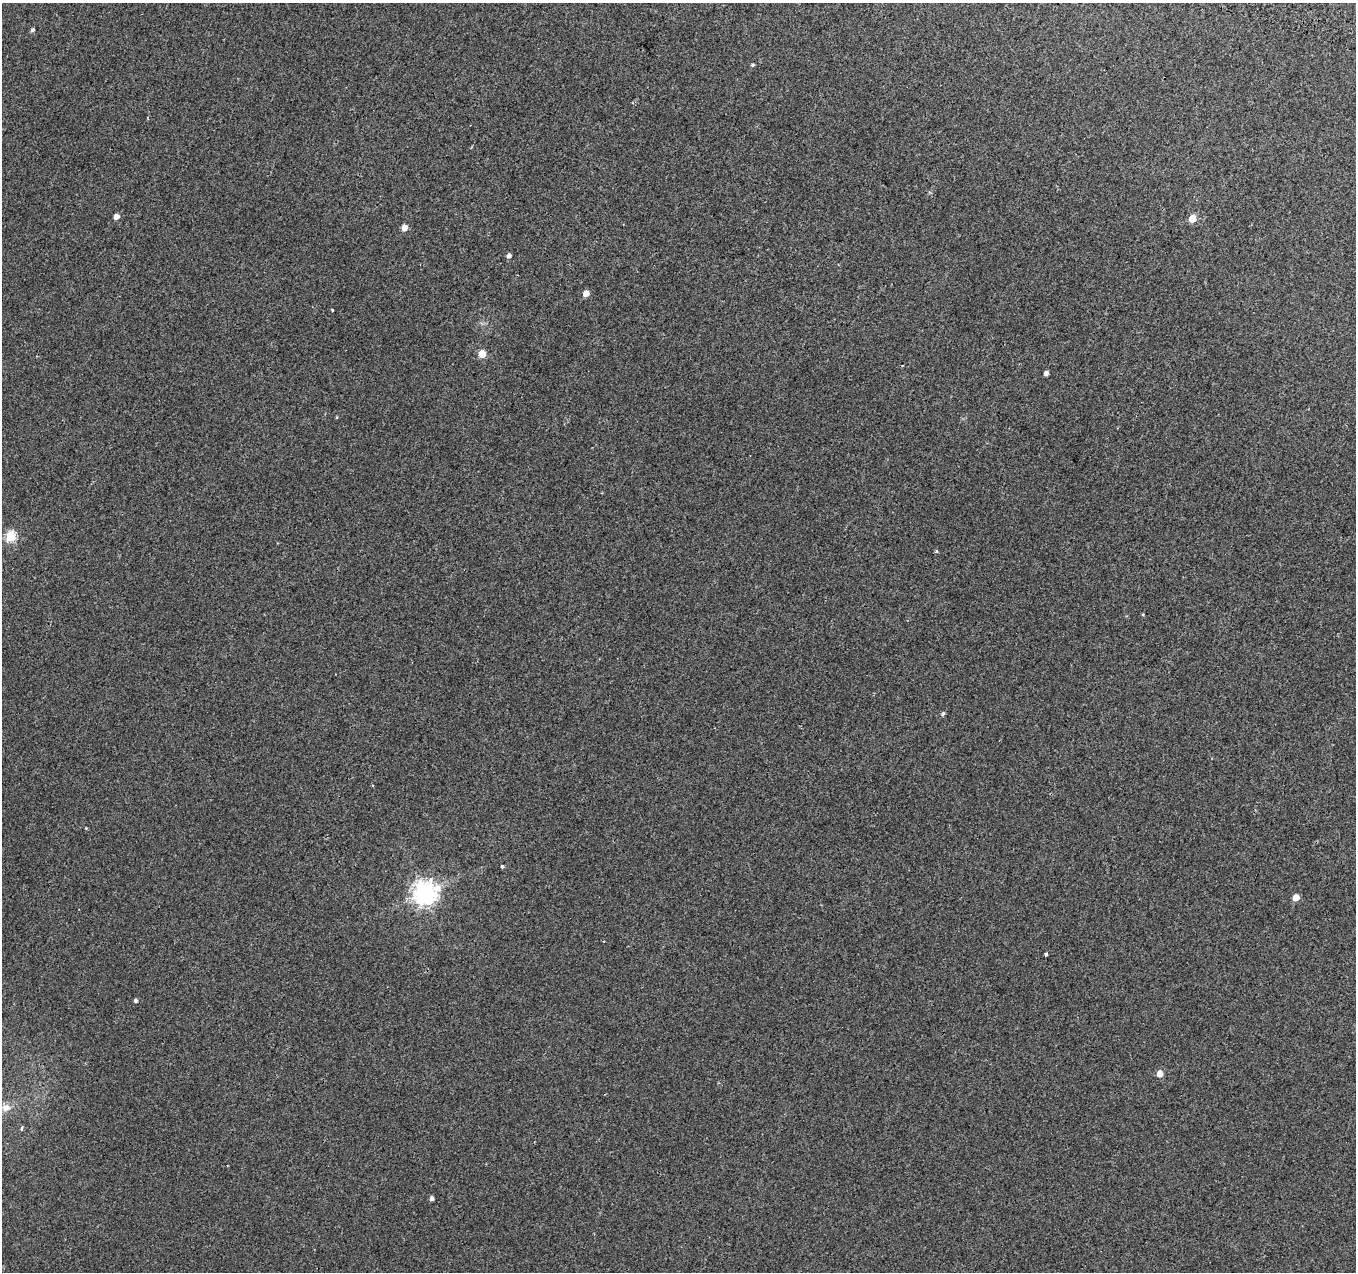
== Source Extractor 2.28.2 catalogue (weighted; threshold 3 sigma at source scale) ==
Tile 10 of 4 x 4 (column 2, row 3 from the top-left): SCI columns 1376-2729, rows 1542-2811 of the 5469 x 5685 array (HDU 1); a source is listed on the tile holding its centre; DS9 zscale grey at full resolution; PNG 1358 x 1274 px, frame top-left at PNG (2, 3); no overlay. Shown black and unused: <1% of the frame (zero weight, under 2 of 3 exposures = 3% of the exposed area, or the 3 px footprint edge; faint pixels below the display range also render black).
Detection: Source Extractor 2.28.2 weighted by HDU 2 'WHT'; one run over the whole footprint, this tile lists its part. Background 0.00285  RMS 0.0046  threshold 0.0208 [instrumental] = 3 sigma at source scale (4.5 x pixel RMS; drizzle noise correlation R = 1.50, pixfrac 1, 0.0396/0.0396 arcsec/px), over >= 5 px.
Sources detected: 24; all 24 listed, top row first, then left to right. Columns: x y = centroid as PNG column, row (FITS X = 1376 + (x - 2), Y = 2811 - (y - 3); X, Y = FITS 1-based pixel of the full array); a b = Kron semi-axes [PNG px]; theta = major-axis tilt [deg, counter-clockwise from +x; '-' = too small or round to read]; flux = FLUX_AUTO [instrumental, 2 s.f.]
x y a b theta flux
32 30 5 4 - 0.96
752 65 4 3 - 0.65
116 216 4 4 - 3
1192 218 5 5 - 7.8
404 227 5 5 - 4
509 256 4 4 - 1.7
586 293 5 5 - 4.2
332 310 3 2 - 0.56
482 354 5 5 - 8.3
1046 373 4 4 - 1.7
337 417 5 3 - 0.39
10 536 5 5 - 30
936 551 5 4 - 0.6
943 714 6 4 49 0.8
86 828 4 4 - 0.33
502 866 3 3 - 2.5
424 893 8 8 - 340
1296 897 5 5 - 6.1
1046 955 4 3 - 0.96
136 1000 4 4 - 1.1
1160 1073 5 5 - 4.5
6 1108 11 9 18 3.5
21 1129 4 3 - 1.7
431 1198 4 4 - 1.4